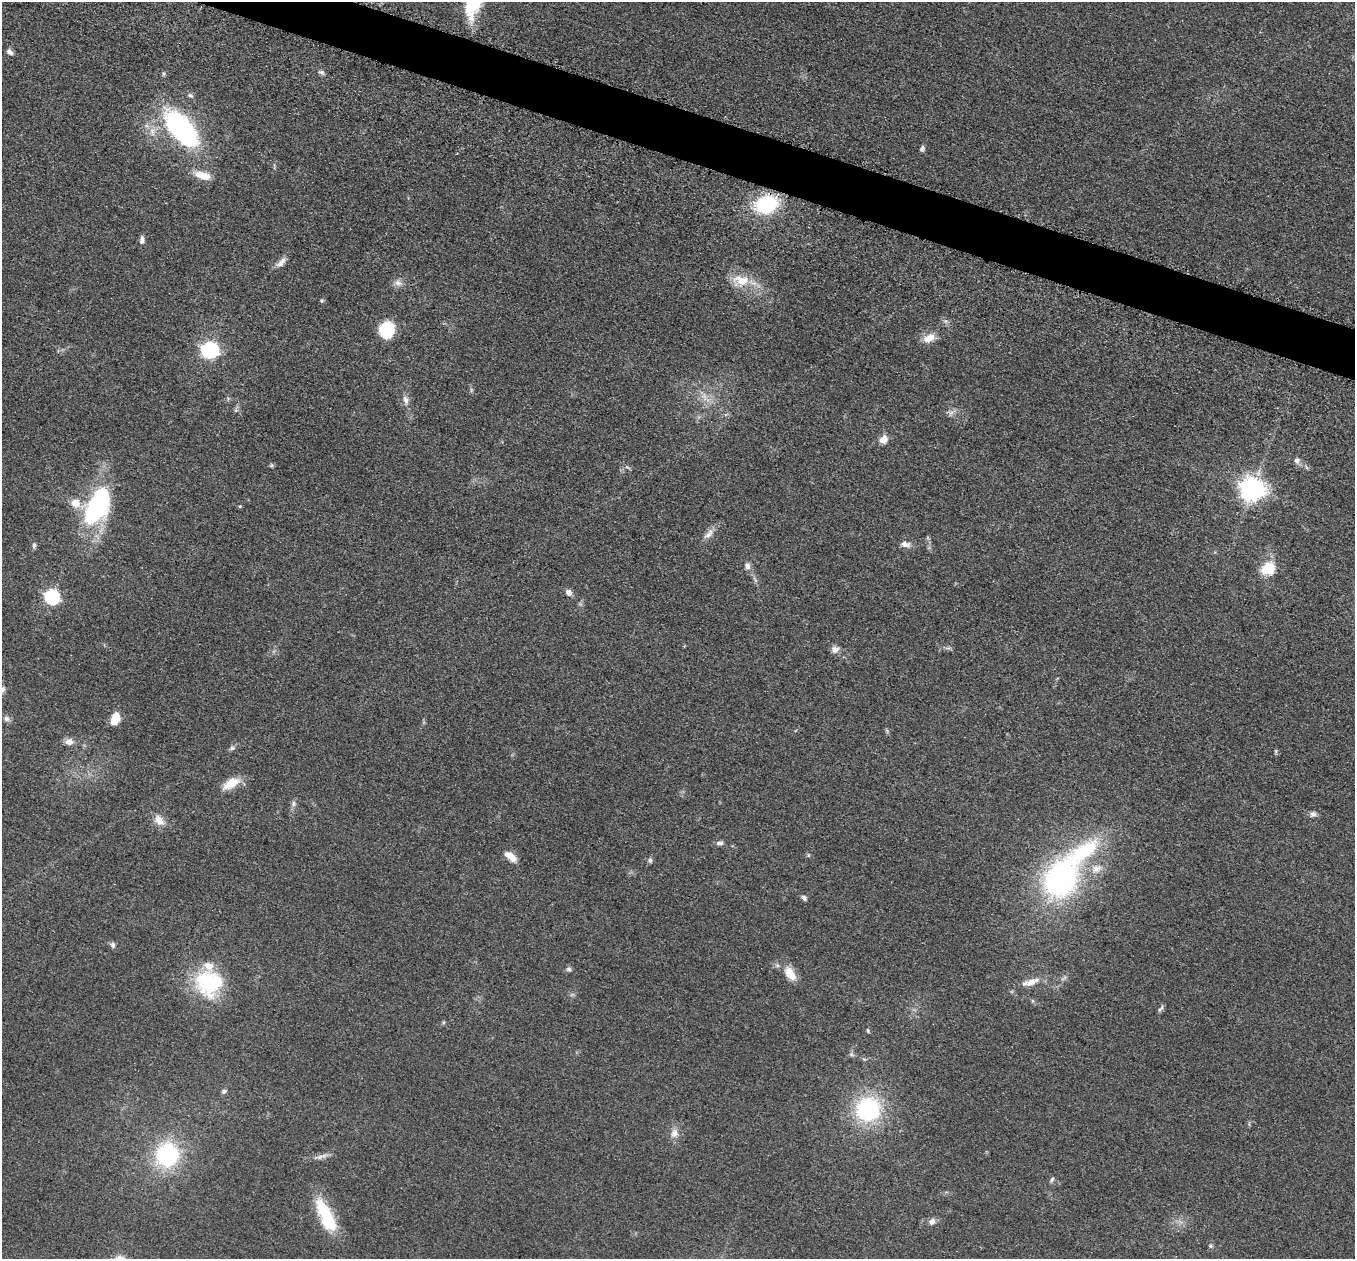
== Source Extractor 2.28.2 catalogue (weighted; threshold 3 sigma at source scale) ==
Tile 11 of 4 x 4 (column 3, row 3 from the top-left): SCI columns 2737-4089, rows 1454-2710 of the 5457 x 5502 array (HDU 1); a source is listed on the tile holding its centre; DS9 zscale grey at full resolution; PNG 1357 x 1261 px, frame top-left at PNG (2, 2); no overlay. Shown black and unused: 3% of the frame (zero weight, under 3 of 5 exposures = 3% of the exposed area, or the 3 px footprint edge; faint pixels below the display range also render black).
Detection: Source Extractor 2.28.2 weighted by HDU 2 'WHT'; one run over the whole footprint, this tile lists its part. Background 0.0534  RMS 0.006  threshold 0.027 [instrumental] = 3 sigma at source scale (4.5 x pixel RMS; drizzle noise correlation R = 1.50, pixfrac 1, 0.05/0.05 arcsec/px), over >= 5 px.
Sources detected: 70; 1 too faint to see at this stretch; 2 inside a brighter object's white glare — not listed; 3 inside a brighter listed object's ellipse — not listed separately; the other 64 listed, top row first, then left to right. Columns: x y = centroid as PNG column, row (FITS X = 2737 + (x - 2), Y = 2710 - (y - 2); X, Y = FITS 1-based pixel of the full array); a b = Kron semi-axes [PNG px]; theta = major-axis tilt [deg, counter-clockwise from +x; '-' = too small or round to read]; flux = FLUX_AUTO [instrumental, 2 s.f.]
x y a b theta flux
10 52 8 5 -36 2.3
322 72 8 5 -19 1.4
190 95 9 5 -34 1.5
181 129 50 24 -49 93
922 148 7 5 76 1.3
202 175 20 9 -16 8.9
766 204 21 16 15 46
142 240 10 5 84 2.3
281 262 17 7 49 3.9
741 280 25 15 -14 13
398 283 11 7 -26 3
322 300 7 4 58 0.81
387 330 17 14 74 22
929 338 17 10 27 6.3
209 350 7 7 - 180
406 400 10 7 -65 3.1
236 410 6 4 19 0.96
951 413 8 6 44 2.1
883 439 8 7 - 5.9
1296 460 7 7 - 2.2
271 465 6 5 - 0.9
627 467 8 4 -30 1
1252 489 8 8 - 540
98 506 45 24 63 75
709 534 18 8 45 4.2
905 544 14 7 -10 3.4
34 545 9 5 84 1.3
747 566 8 7 - 2.6
1269 569 13 11 30 17
569 593 8 7 - 2.8
52 597 7 7 - 110
835 649 9 9 - 3.2
2 690 9 6 67 1.9
6 719 8 7 - 2.1
114 721 10 7 23 7.3
69 742 9 8 - 4.1
232 748 7 6 - 1.3
231 783 23 11 29 9.6
293 804 9 5 84 1.7
1313 814 9 6 -2 1.9
159 820 16 11 -55 5.9
720 843 10 5 4 1.8
510 856 16 8 -40 6
650 860 7 6 - 1.4
1096 869 14 10 22 5.8
1061 879 39 29 61 130
804 898 7 5 -51 1.5
113 945 7 6 - 1.7
569 969 7 6 - 1.4
790 973 18 10 -55 9.2
1030 982 26 8 18 7.5
209 983 34 32 -37 46
1161 1008 11 4 49 1.3
868 1030 7 3 -81 0.73
851 1054 6 5 - 1.2
224 1091 6 5 - 1.3
868 1109 21 21 - 65
674 1133 13 10 62 4.6
167 1155 21 19 83 62
320 1157 9 6 20 2.2
1052 1179 8 4 54 1
328 1220 32 17 -75 25
932 1222 7 6 - 3.1
1211 1246 6 5 - 1
Isophote crosses this tile's border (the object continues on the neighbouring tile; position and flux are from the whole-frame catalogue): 1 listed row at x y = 2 690